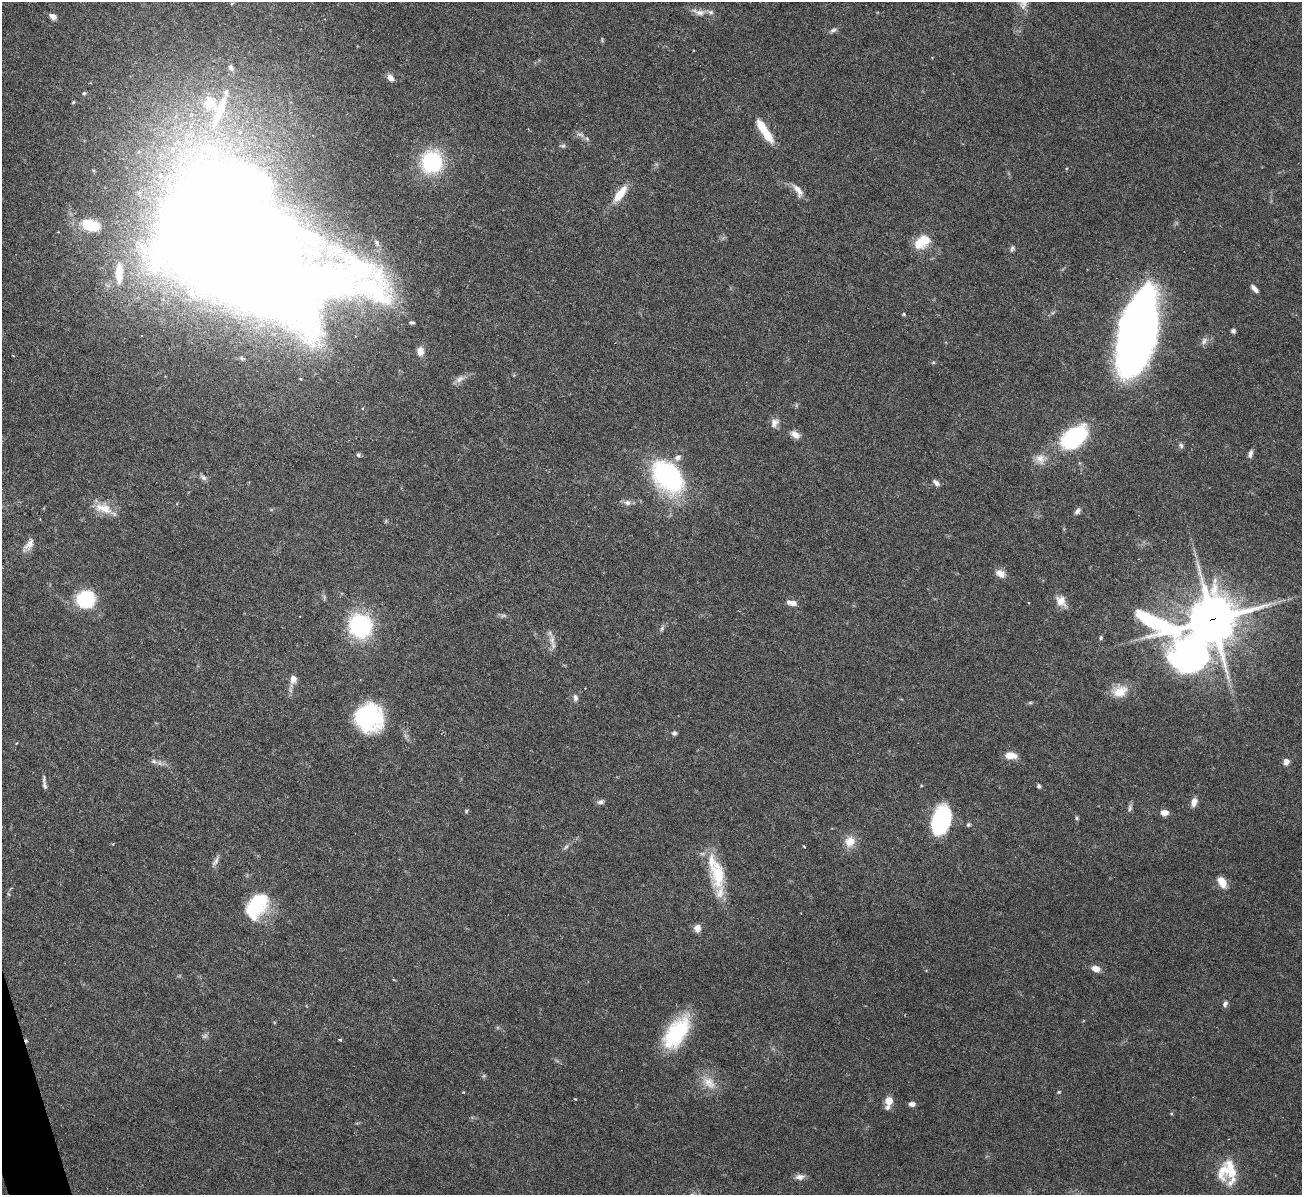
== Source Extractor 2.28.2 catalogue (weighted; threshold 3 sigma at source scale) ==
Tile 7 of 4 x 4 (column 3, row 2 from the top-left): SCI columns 2599-3898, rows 2531-3723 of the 5198 x 5182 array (HDU 1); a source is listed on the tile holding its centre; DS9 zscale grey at full resolution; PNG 1304 x 1197 px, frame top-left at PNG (2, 2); no overlay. Shown black and unused: <1% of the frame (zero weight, under 3 of 6 exposures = <1% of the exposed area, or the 3 px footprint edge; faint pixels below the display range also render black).
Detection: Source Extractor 2.28.2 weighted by HDU 2 'WHT'; one run over the whole footprint, this tile lists its part. Background 0.09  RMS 0.0033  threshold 0.0134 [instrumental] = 3 sigma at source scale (4.09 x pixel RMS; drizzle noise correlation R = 1.36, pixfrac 0.8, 0.05/0.05 arcsec/px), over >= 5 px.
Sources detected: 117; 4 too faint to see at this stretch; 6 inside a brighter object's white glare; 2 cosmic-ray / hot-pixel residue — not listed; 9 inside a brighter listed object's ellipse — not listed separately; the other 96 listed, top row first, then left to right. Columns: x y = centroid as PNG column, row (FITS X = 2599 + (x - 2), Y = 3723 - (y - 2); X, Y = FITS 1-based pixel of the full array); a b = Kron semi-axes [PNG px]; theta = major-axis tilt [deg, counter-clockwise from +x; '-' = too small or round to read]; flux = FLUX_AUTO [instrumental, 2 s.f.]
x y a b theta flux
1024 2 25 12 82 4.6
700 13 18 8 3 2.2
53 16 8 6 -31 1.7
833 30 11 5 32 0.91
390 78 8 6 -51 1.9
84 93 5 5 - 0.47
73 102 4 3 - 0.36
219 111 68 14 69 19
580 134 11 7 -13 1.3
767 135 20 9 -55 6.4
563 146 8 5 -8 0.63
173 149 11 9 42 3
432 162 22 21 - 25
798 190 20 8 -57 2.5
620 194 19 7 52 6.9
90 225 20 12 -16 10
219 230 65 53 20 1200
924 240 15 13 -36 5.5
377 243 11 6 -62 1.3
1012 248 8 5 77 0.7
119 273 29 10 89 7.9
1254 289 10 5 -47 1.3
904 314 5 4 - 0.33
412 322 7 4 -1 0.59
1233 331 5 5 - 0.79
1137 337 70 29 77 210
1204 341 12 7 60 1.3
420 351 12 9 -83 2.4
242 358 8 6 -18 0.78
933 362 6 4 1 0.34
459 379 15 8 30 1.8
774 423 13 9 63 1.9
795 434 13 8 -34 2
1074 437 21 13 37 41
1181 445 8 6 -71 0.75
1250 454 10 5 72 1.1
358 455 6 5 - 0.61
1040 459 15 13 -52 3.1
668 477 40 27 -49 44
203 478 9 6 -40 0.97
936 483 9 5 -44 1.2
627 503 10 8 -2 1.4
103 508 26 13 -18 5.6
1078 511 9 6 55 1.1
386 521 6 4 71 0.36
29 545 20 8 49 2.4
1000 573 13 9 -29 2.3
86 599 13 12 - 26
1061 601 16 11 -51 3.3
792 603 13 6 -10 1.9
503 616 11 5 5 0.78
1212 619 15 14 - 1100
360 626 15 14 - 49
662 629 7 5 70 0.65
1101 638 5 5 - 0.48
552 640 14 7 -89 2.1
1191 655 84 50 -36 160
293 679 10 8 84 2
1120 691 20 15 18 5.2
575 698 10 7 -87 1.2
1030 703 6 4 1 0.39
369 717 29 28 - 30
674 733 5 5 - 0.86
1010 755 11 6 -4 4.6
154 761 10 6 -11 1.1
1286 762 7 6 - 1.7
45 785 12 6 -80 1.1
1039 786 5 4 - 0.66
600 802 8 6 16 1.1
1194 802 10 7 75 2
1130 808 11 6 72 0.92
466 811 5 4 - 0.44
1164 812 8 6 0 2.3
1077 818 6 4 -52 0.46
941 821 25 15 73 33
968 825 6 5 - 0.53
850 841 14 13 - 4.1
804 846 3 2 - 0.32
215 861 14 6 57 1.3
718 874 36 18 -82 13
1222 882 12 7 -59 4.6
254 905 31 24 74 17
697 928 8 7 - 2.2
1096 969 10 7 -17 2.3
394 980 5 3 - 0.24
1225 1004 9 6 66 0.86
676 1033 39 19 55 23
340 1040 5 3 - 0.4
709 1082 23 14 -43 5.2
1059 1092 5 4 - 0.36
575 1099 3 3 - 0.24
889 1101 7 5 79 8.4
912 1104 8 6 3 1.1
1171 1114 4 4 - 0.31
1224 1170 30 18 70 8
800 1177 13 7 3 1.7
Overlapping masked pixels (flux is a lower limit): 2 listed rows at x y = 1212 619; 1191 655
Isophote crosses this tile's border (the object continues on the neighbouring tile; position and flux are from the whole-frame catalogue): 2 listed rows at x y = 1024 2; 1137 337